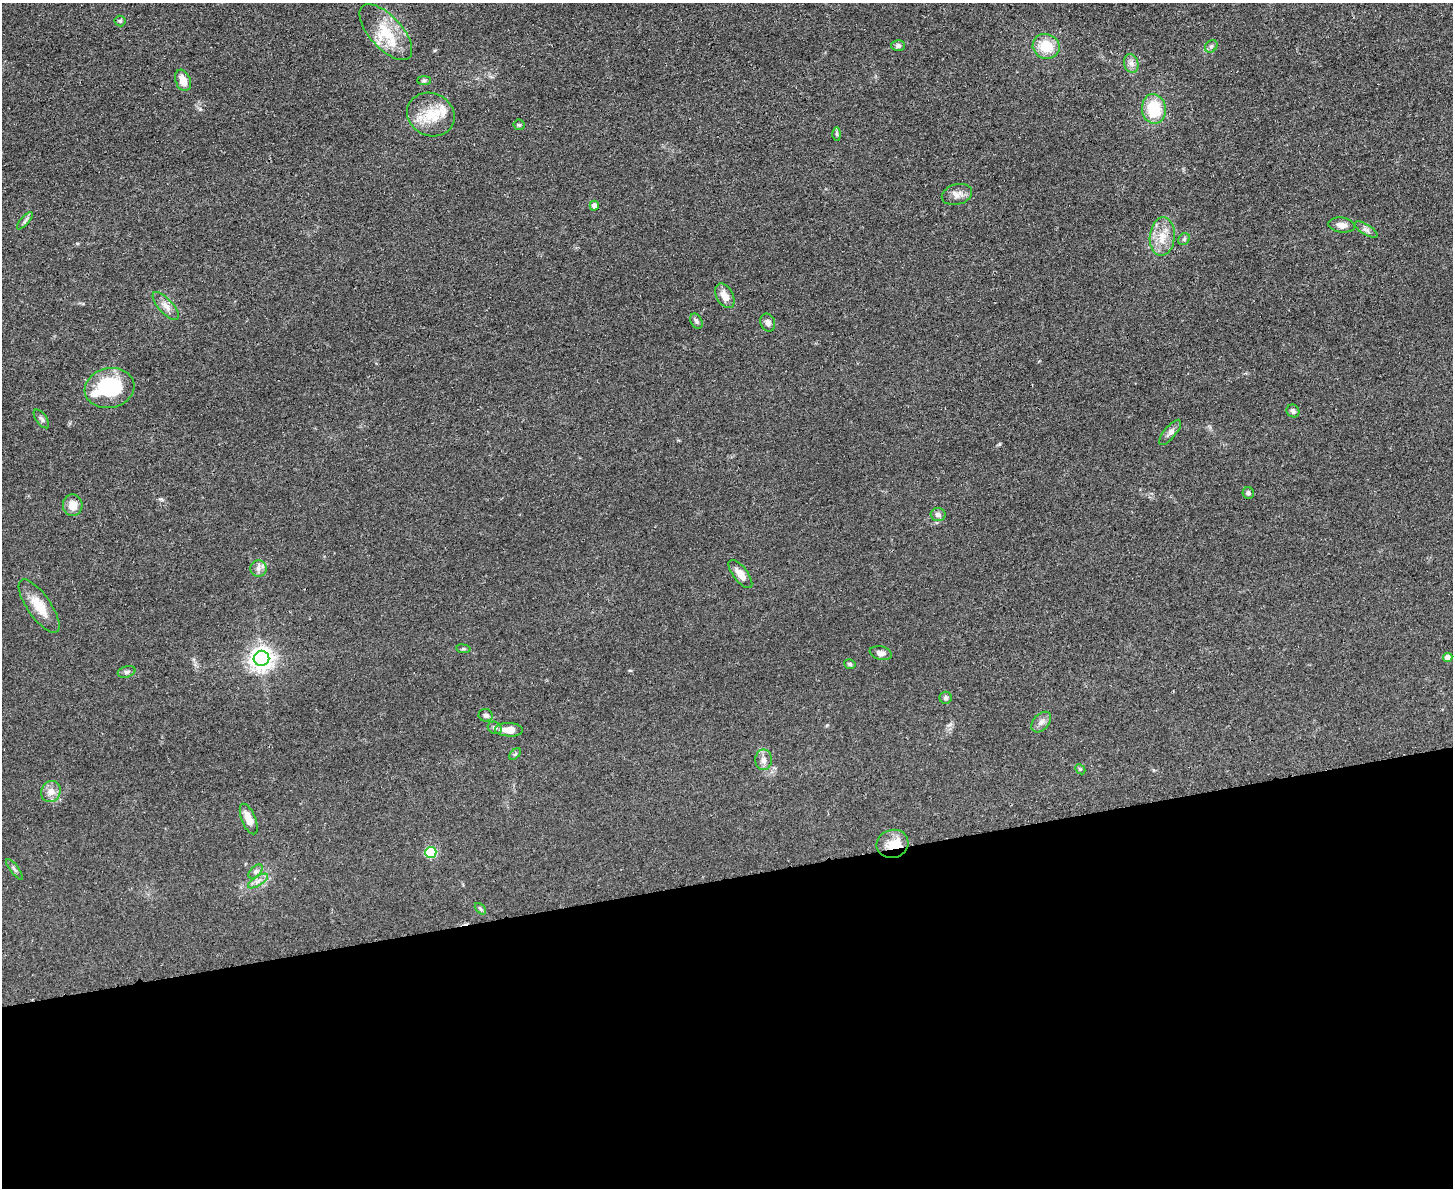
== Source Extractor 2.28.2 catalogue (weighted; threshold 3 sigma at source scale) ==
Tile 11 of 3 x 4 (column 2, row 4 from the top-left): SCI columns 1593-3043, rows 12-1197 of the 4749 x 4766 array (HDU 1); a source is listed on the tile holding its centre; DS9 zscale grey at full resolution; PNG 1455 x 1190 px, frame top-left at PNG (2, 3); each listed source drawn as its Kron ellipse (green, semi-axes under 4 px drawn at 4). Shown black and unused: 26% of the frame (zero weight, under 3 of 4 exposures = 2% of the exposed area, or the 3 px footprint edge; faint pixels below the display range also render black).
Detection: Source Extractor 2.28.2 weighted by HDU 2 'WHT'; one run over the whole footprint, this tile lists its part. Background 0.0456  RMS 0.0053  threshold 0.0238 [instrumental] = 3 sigma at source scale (4.5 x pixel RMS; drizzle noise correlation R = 1.50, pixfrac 1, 0.05/0.05 arcsec/px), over >= 5 px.
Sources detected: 58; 1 inside a brighter object's white glare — neither listed nor drawn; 2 inside a brighter listed object's ellipse — not listed separately; the other 55 listed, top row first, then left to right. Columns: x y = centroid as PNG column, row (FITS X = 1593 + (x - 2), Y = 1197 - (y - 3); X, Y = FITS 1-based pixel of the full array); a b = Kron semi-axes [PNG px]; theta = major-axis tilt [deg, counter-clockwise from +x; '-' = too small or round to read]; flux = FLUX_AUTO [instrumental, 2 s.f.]
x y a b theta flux
120 21 5 5 - 0.89
386 32 35 16 -48 18
898 46 7 5 -1 1.4
1046 46 13 12 - 13
1211 46 7 5 44 1.2
1131 63 10 7 -73 2.3
183 80 11 7 -68 5.8
424 80 7 4 0 0.97
1154 109 15 12 -80 21
431 115 24 21 -25 16
519 125 5 5 - 0.72
837 134 6 4 -89 0.77
957 194 15 10 15 3.8
594 206 5 4 - 2.3
25 221 11 4 49 1.4
1342 225 13 7 -7 3.3
1366 230 13 5 -31 2
1162 236 19 12 85 8.7
1184 239 6 5 - 0.98
725 296 13 8 -60 5.3
166 306 18 7 -48 3.8
696 321 8 5 -61 1.3
768 323 9 7 -67 1.9
110 388 25 20 12 37
1293 411 6 6 - 1.6
41 419 11 5 -54 1.3
1170 432 15 6 51 2.3
1248 493 6 5 - 1.2
73 505 11 10 - 5.6
938 514 7 6 - 2
258 569 8 8 - 2.2
740 574 17 7 -52 4.6
39 606 31 11 -55 11
463 649 7 4 -8 0.73
881 653 11 6 -12 2.5
1448 657 5 4 - 3.1
261 658 8 7 - 380
850 664 6 4 -17 0.91
127 672 9 5 16 1.3
946 698 6 6 - 1.2
486 715 7 6 - 1.6
1041 722 12 7 47 2.6
495 728 7 5 -31 1.2
509 730 14 6 -3 6.5
515 754 7 4 44 0.81
764 760 10 8 90 2.7
1080 769 5 4 - 0.71
51 791 11 9 65 4
249 819 16 7 -68 6.7
892 844 16 14 13 8
431 852 6 5 - 34
14 869 12 4 -53 1.1
255 872 9 5 44 1.6
258 881 11 4 32 2.1
480 909 7 4 -47 0.86
Overlapping masked pixels (flux is a lower limit): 1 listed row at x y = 892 844